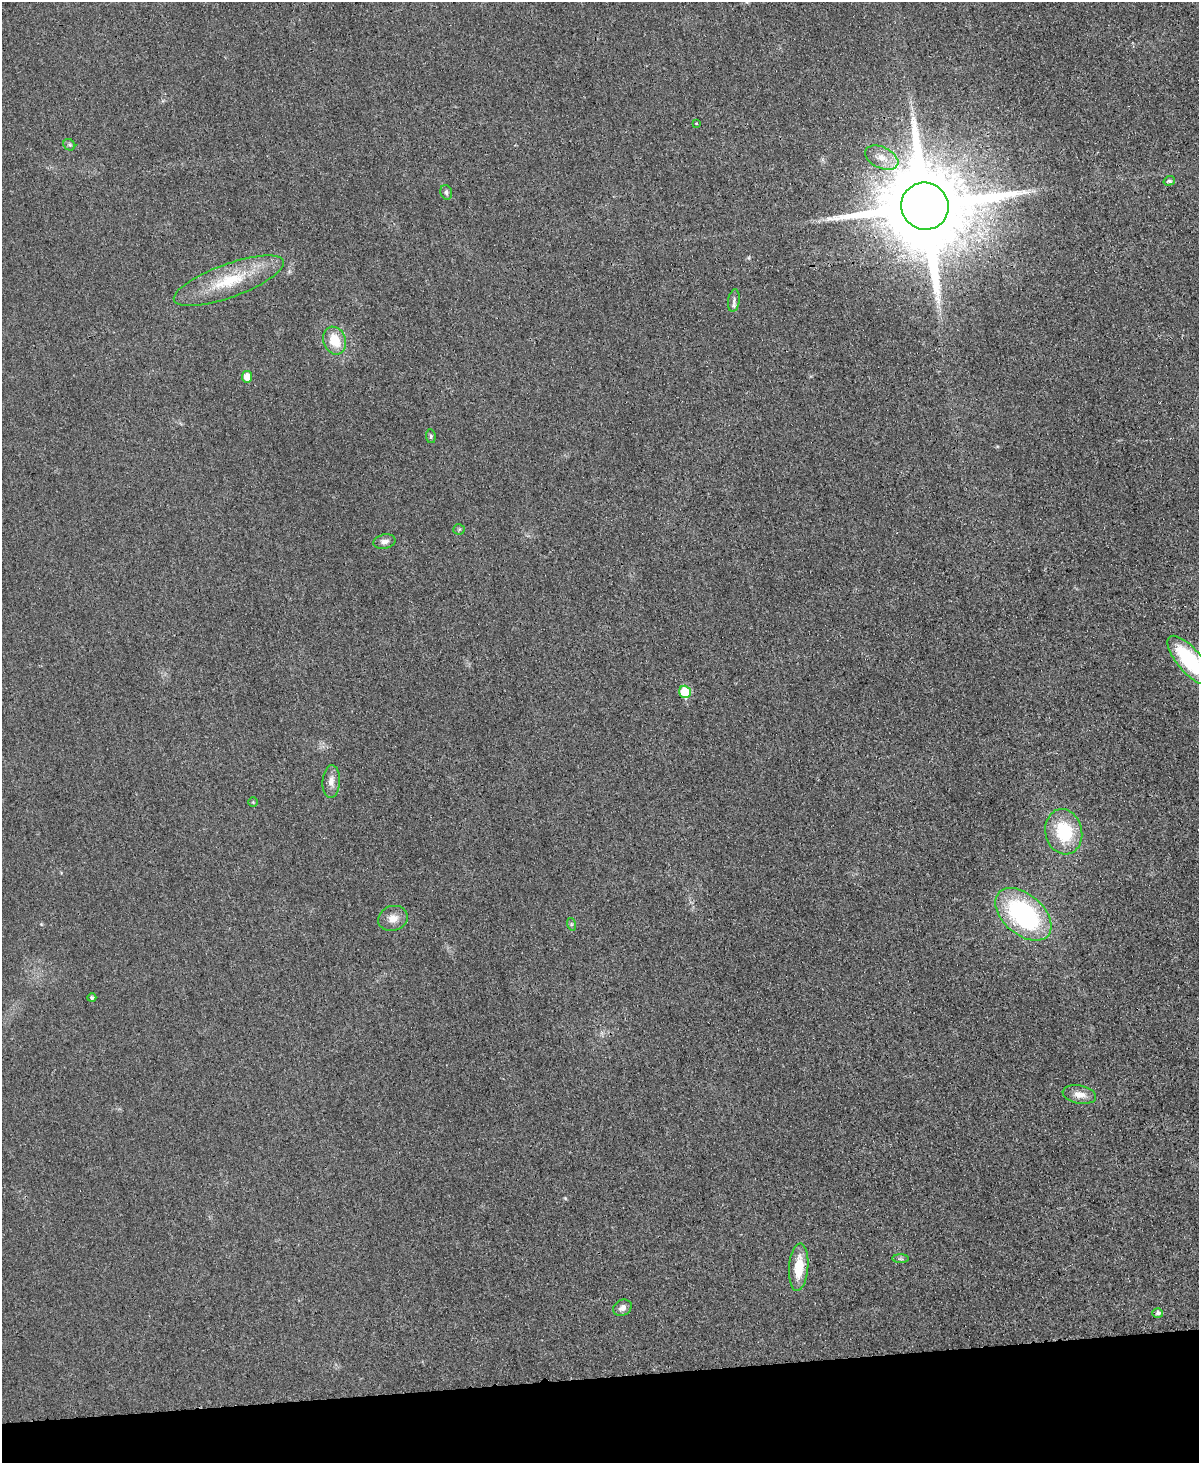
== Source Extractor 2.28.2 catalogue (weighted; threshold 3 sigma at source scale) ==
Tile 10 of 4 x 3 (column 2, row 3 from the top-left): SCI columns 1212-2408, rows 255-1715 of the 4803 x 4779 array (HDU 1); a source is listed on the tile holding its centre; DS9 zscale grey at full resolution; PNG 1201 x 1465 px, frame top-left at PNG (2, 2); each listed source drawn as its Kron ellipse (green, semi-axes under 4 px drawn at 4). Shown black and unused: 6% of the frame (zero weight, under 3 of 4 exposures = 1% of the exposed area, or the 3 px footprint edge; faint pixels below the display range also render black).
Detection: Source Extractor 2.28.2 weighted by HDU 2 'WHT'; one run over the whole footprint, this tile lists its part. Background 0.0344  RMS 0.0066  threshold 0.0296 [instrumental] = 3 sigma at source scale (4.5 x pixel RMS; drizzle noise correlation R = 1.50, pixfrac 1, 0.05/0.05 arcsec/px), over >= 5 px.
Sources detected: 27; all 27 listed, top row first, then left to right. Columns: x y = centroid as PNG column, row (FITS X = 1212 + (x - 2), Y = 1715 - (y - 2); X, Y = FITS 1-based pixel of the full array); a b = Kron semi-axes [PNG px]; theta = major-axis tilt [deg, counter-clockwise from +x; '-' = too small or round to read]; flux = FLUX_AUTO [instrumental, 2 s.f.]
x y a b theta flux
696 123 4 2 - 0.51
69 145 6 5 - 1.1
882 158 18 10 -25 8.8
1169 181 6 4 17 1.6
446 192 7 5 -74 1.6
925 206 24 23 - 13000
229 281 58 16 20 34
734 301 11 5 81 2.3
335 341 14 11 -68 15
247 377 6 5 - 9.1
431 436 7 5 -83 1.2
459 529 5 5 - 0.94
384 542 11 7 12 3.1
1189 660 30 12 -50 56
685 692 6 6 - 28
331 781 16 8 86 5.1
253 802 5 4 - 0.73
1064 832 23 18 -77 34
1023 914 33 20 -40 100
393 918 15 12 19 6.5
571 924 6 4 -72 1
92 998 4 4 - 1.1
1079 1095 17 9 -11 6.5
901 1259 8 4 0 1.2
799 1267 24 9 85 17
622 1308 10 7 30 3.5
1158 1313 5 5 - 1.9
Overlapping masked pixels (flux is a lower limit): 1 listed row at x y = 925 206
Isophote crosses this tile's border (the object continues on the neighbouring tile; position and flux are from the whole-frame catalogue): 1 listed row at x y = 1189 660